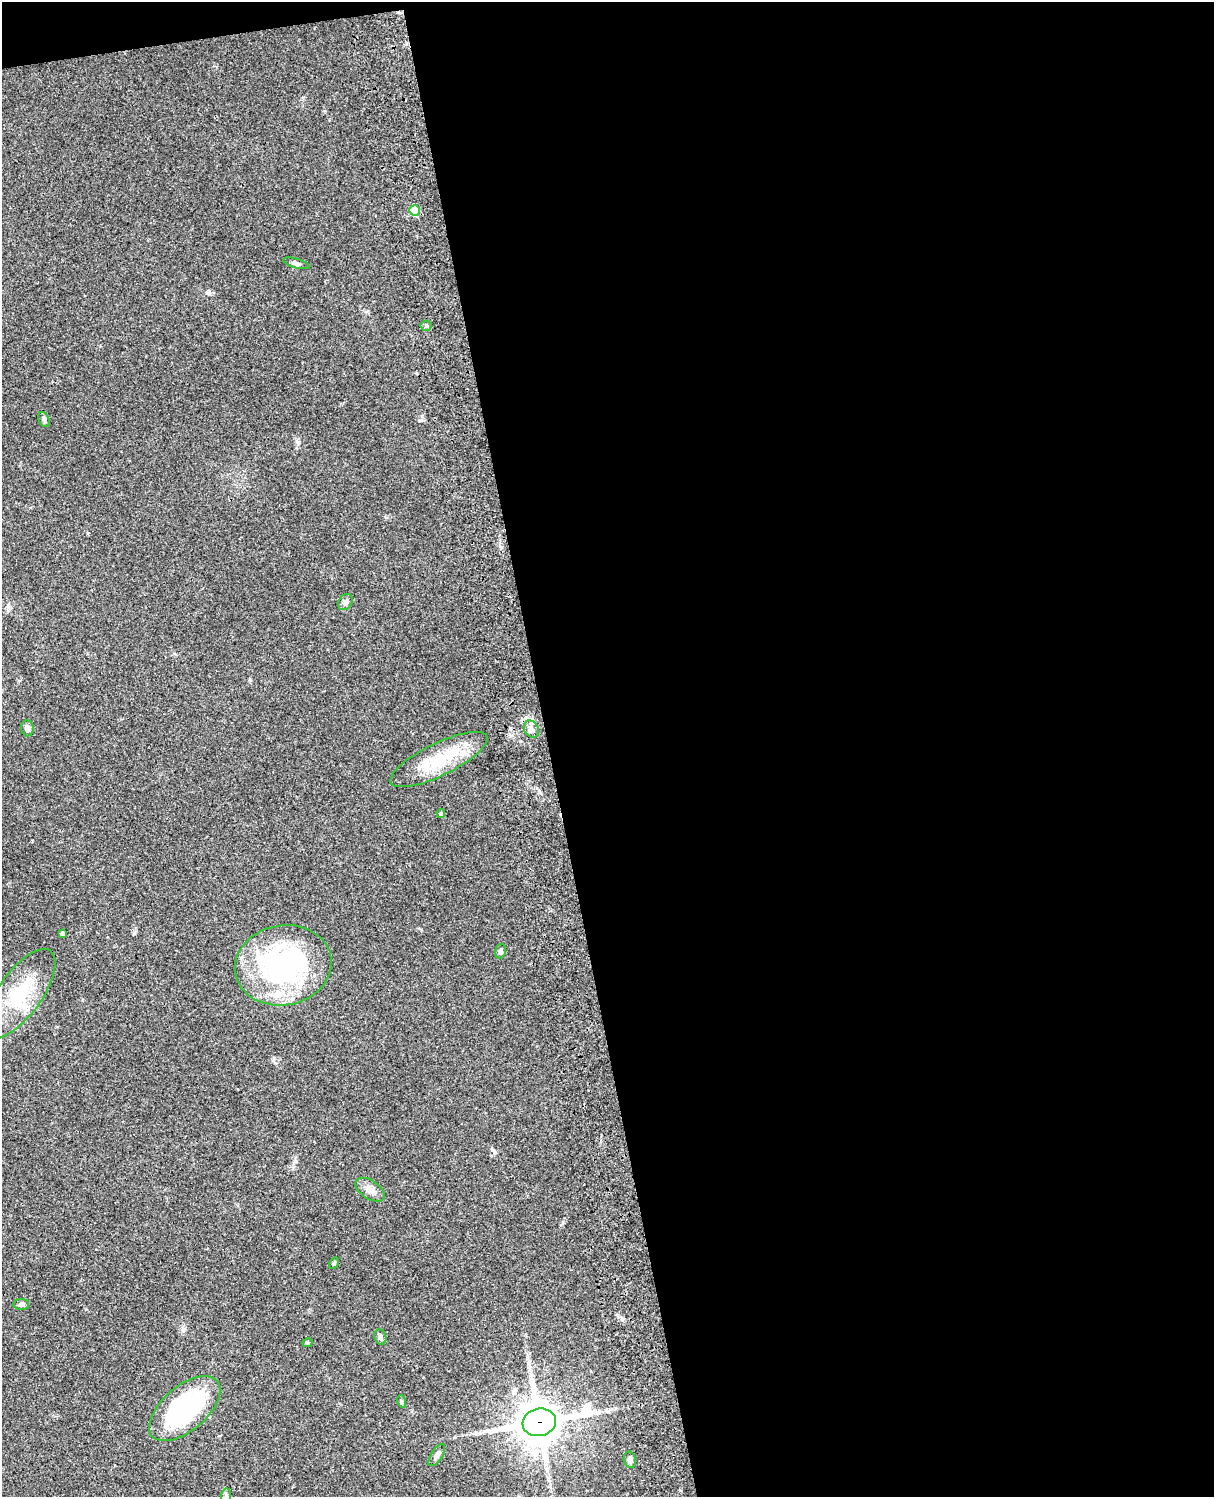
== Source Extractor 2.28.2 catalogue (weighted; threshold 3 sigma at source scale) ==
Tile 4 of 4 x 3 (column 4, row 1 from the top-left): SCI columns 3757-4968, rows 3268-4762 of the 5086 x 4926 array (HDU 1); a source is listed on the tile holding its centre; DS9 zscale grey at full resolution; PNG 1216 x 1499 px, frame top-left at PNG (2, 2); each listed source drawn as its Kron ellipse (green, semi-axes under 4 px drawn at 4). Shown black and unused: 56% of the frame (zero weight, under 3 of 4 exposures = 6% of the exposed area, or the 3 px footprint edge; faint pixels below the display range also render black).
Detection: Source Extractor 2.28.2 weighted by HDU 2 'WHT'; one run over the whole footprint, this tile lists its part. Background 0.0963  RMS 0.0062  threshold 0.0281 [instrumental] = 3 sigma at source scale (4.5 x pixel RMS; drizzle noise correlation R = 1.50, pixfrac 1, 0.05/0.05 arcsec/px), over >= 5 px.
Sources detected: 24; all 24 listed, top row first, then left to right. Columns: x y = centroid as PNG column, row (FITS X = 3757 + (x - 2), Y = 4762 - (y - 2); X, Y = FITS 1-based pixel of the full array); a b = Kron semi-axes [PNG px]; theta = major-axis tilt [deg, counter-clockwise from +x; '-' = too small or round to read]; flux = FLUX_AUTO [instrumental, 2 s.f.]
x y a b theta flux
414 210 5 5 - 18
296 263 13 4 -15 1.9
426 326 5 5 - 1
44 419 8 5 -63 1.2
345 602 9 6 56 2.1
27 728 8 6 -87 2.1
531 729 9 7 -58 2.7
439 759 53 16 26 26
441 814 4 4 - 1.2
63 934 4 4 - 2.5
500 951 7 5 71 1.4
283 965 48 40 10 110
20 994 52 22 54 36
370 1190 16 9 -33 4.6
334 1263 6 4 57 0.7
21 1304 8 5 1 1.7
380 1337 8 6 -74 1.6
308 1343 5 4 - 0.92
401 1401 6 4 -71 0.77
185 1409 43 22 40 82
539 1422 17 13 15 1800
437 1455 13 5 57 2.4
630 1460 8 6 -76 2.3
226 1496 7 5 83 1.2
Overlapping masked pixels (flux is a lower limit): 1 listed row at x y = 539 1422
Isophote crosses this tile's border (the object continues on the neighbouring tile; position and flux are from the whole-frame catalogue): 1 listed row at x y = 226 1496